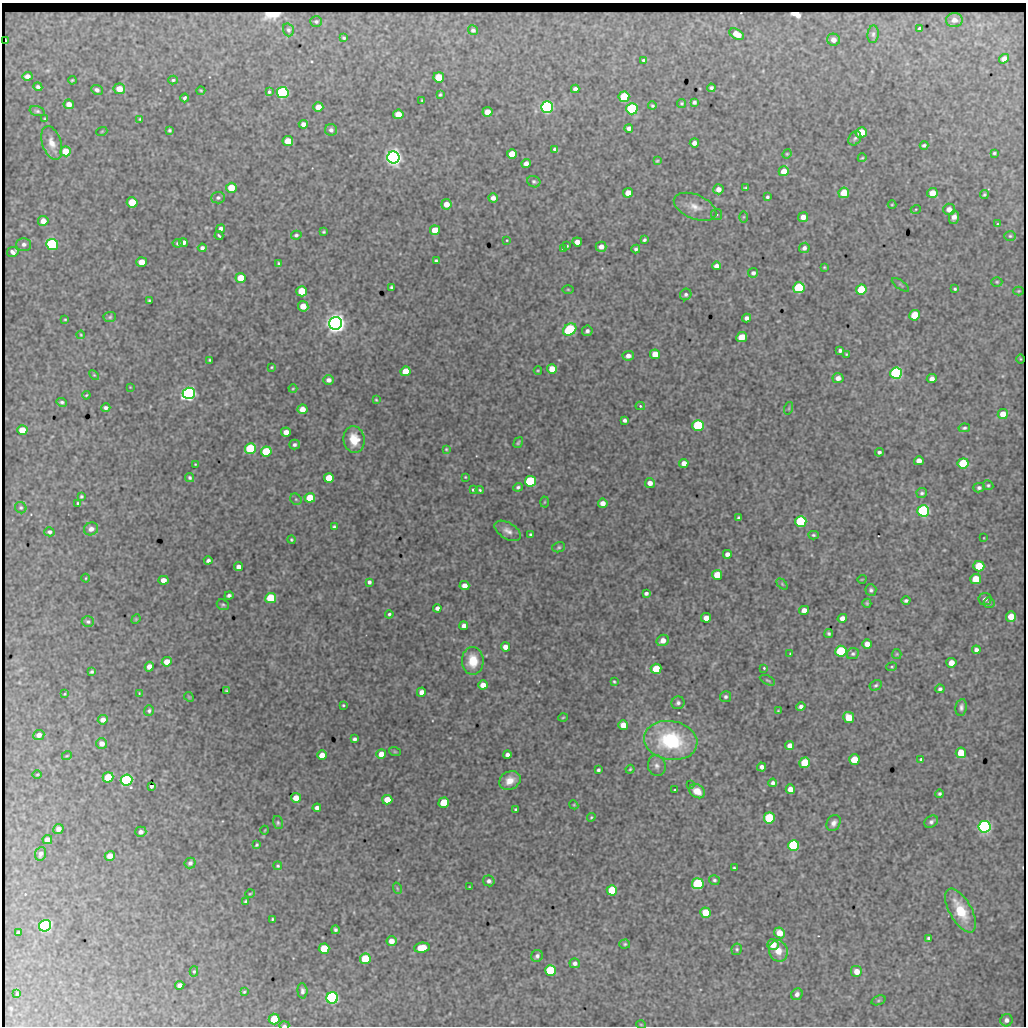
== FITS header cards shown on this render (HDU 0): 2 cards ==
NAXIS1  =                 1024 / length of data axis 1
NAXIS2  =                 1024 / length of data axis 2

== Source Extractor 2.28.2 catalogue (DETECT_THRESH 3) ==
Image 1024 x 1024 px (HDU 0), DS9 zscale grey, 1 PNG px = 1 image px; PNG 1028 x 1028 px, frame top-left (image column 1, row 1024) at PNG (2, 3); each listed source drawn as its Kron ellipse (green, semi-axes under 4 px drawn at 4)
Background 2240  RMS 8.7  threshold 26.1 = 3 sigma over >= 5 px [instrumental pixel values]
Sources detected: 366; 2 with non-positive FLUX_AUTO (blend fragments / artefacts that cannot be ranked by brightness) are neither listed nor drawn; the other 364 listed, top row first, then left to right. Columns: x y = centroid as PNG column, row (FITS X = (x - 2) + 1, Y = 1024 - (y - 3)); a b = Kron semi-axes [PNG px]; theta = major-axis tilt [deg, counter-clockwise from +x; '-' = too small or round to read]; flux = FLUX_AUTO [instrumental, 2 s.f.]
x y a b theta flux
954 20 8 7 - 3100
316 22 6 5 - 1000
919 29 4 4 - 2700
288 30 6 5 - 1200
473 30 5 4 - 1400
737 34 8 5 -29 5700
873 34 9 5 83 1500
344 38 4 3 - 830
833 40 6 6 - 3000
6 41 4 2 - 1200
1004 59 5 4 - 3100
644 60 3 3 - 1700
27 76 5 4 - 2500
439 77 5 5 - 13000
72 80 4 3 - 710
173 80 4 3 - 970
38 87 4 3 - 1300
711 88 4 4 - 1200
119 89 6 5 - 7000
575 89 4 4 - 2000
97 90 6 4 -23 1700
201 91 4 4 - 620
269 92 4 3 - 1600
283 93 6 5 - 120000
440 95 3 2 - 680
624 97 5 5 - 29000
184 98 4 3 - 2000
422 100 3 2 - 440
694 102 4 4 - 1300
682 103 4 4 - 840
69 104 5 5 - 3600
652 106 4 3 - 870
318 107 5 5 - 5900
547 107 6 5 - 210000
632 109 5 5 - 98000
37 111 8 4 -14 1200
488 112 5 5 - 7200
398 114 5 5 - 8800
45 119 3 3 - 640
140 119 3 3 - 650
303 124 4 4 - 2600
629 128 4 4 - 2000
170 130 3 3 - 870
331 130 6 6 - 1800
102 131 5 3 - 550
861 132 5 5 - 14000
855 138 7 6 - 1400
288 141 5 5 - 9900
52 143 17 9 -72 6200
694 143 4 4 - 2500
924 145 4 3 - 1100
555 149 4 3 - 2100
65 151 5 5 - 10000
994 153 3 3 - 780
512 154 5 5 - 11000
787 154 5 4 - 610
393 157 6 6 - 420000
862 158 4 3 - 560
657 161 4 4 - 710
526 163 4 4 - 3100
784 171 5 5 - 7200
534 182 7 5 -25 1200
231 188 5 5 - 11000
746 188 4 2 - 670
718 189 5 5 - 3800
628 193 5 4 - 7000
844 193 5 5 - 12000
932 193 5 5 - 7000
984 195 4 4 - 940
767 197 3 3 - 1100
218 198 7 6 - 1400
493 198 5 4 - 2900
132 202 5 5 - 16000
446 204 5 5 - 5300
892 205 4 4 - 600
695 207 22 12 -22 8200
916 209 5 3 - 510
949 209 6 6 - 3200
716 214 5 5 - 960
743 217 6 4 89 720
803 217 5 5 - 4100
954 217 7 5 76 3200
43 221 5 5 - 4400
997 224 4 3 - 680
221 229 4 4 - 1900
435 230 5 5 - 10000
324 232 3 3 - 710
296 235 5 4 - 1100
219 236 4 2 - 1100
1010 236 6 5 - 950
507 240 2 2 - 450
644 240 4 3 - 1000
577 242 5 4 - 4200
178 243 5 4 - 1100
183 243 4 3 - 3300
24 244 7 6 - 1900
52 244 6 5 - 87000
567 246 3 2 - 570
601 247 5 5 - 3400
202 248 4 4 - 1500
804 248 5 5 - 2000
563 249 4 4 - 710
636 249 4 3 - 1200
13 252 6 5 - 3000
436 261 4 3 - 970
141 262 5 5 - 7500
278 263 4 3 - 870
716 266 4 4 - 2900
824 267 4 3 - 600
753 273 5 4 - 1600
241 278 5 5 - 12000
997 282 5 4 - 790
900 285 10 2 -36 740
391 287 3 3 - 830
799 288 5 5 - 74000
568 289 5 3 - 590
861 289 5 5 - 20000
955 289 3 3 - 770
302 291 5 5 - 16000
1019 291 5 4 - 660
686 294 6 5 - 1300
149 301 4 3 - 760
303 306 5 5 - 8800
915 315 5 5 - 22000
110 317 6 5 - 920
746 318 4 4 - 2000
65 319 4 2 - 550
336 323 6 6 - 580000
570 330 7 5 34 59000
587 331 5 5 - 1700
81 335 4 3 - 550
742 337 5 5 - 14000
840 351 4 3 - 1600
655 354 5 5 - 10000
846 354 4 3 - 620
628 356 5 5 - 3000
1020 359 4 3 - 440
210 360 3 2 - 660
271 367 3 2 - 590
552 369 5 5 - 9400
538 370 4 3 - 530
405 371 5 5 - 11000
896 373 6 5 - 120000
94 375 6 3 -44 640
838 378 5 5 - 3200
932 379 5 4 - 3100
329 380 5 5 - 2400
130 387 2 2 - 330
293 389 4 4 - 560
189 393 6 5 - 250000
86 395 4 3 - 600
376 400 4 3 - 610
62 402 5 4 - 1200
640 406 5 4 - 1100
106 408 5 4 - 1600
789 408 6 4 72 730
302 409 5 5 - 5600
1003 414 5 5 - 6800
625 420 4 4 - 1600
698 425 5 5 - 61000
964 428 5 3 - 920
22 430 5 5 - 8900
286 432 5 4 - 4200
354 439 13 10 -82 11000
518 443 6 4 57 870
294 445 5 5 - 1400
250 449 5 5 - 47000
446 449 3 3 - 590
266 451 5 5 - 28000
879 452 4 4 - 1200
919 461 5 4 - 3800
684 463 4 4 - 4500
963 463 5 5 - 29000
195 464 3 2 - 420
465 477 3 2 - 470
190 478 5 4 - 1100
329 478 5 5 - 15000
530 481 5 5 - 77000
650 483 5 5 - 4200
988 485 5 5 - 880
518 487 4 4 - 1200
979 488 6 5 - 1600
473 490 3 3 - 910
480 490 4 4 - 870
922 493 5 5 - 1300
81 497 3 3 - 820
310 498 5 5 - 17000
296 499 6 5 - 970
544 502 5 3 - 590
78 503 3 3 - 850
603 503 5 4 - 4000
21 508 6 5 - 1000
923 511 6 5 - 110000
739 518 4 4 - 1500
801 521 5 5 - 80000
334 527 4 3 - 1000
91 529 7 6 - 3000
508 531 14 8 -30 3700
49 532 5 4 - 1400
531 535 3 3 - 1000
813 535 5 4 - 880
984 538 3 2 - 340
291 540 4 4 - 750
559 547 6 5 - 1000
727 554 4 4 - 2600
208 560 4 3 - 1600
979 566 5 5 - 18000
238 567 4 4 - 3100
717 575 5 5 - 12000
86 578 4 3 - 460
862 579 5 3 - 440
976 579 5 5 - 14000
163 580 5 4 - 4300
369 582 4 3 - 1400
782 584 6 4 -46 680
464 586 5 4 - 4200
871 590 6 5 - 1300
646 593 4 3 - 1500
229 595 4 3 - 1700
271 598 5 5 - 24000
985 599 6 6 - 2000
906 601 4 4 - 1300
867 603 4 4 - 840
989 603 5 5 - 1000
223 605 6 5 - 1000
437 608 4 4 - 2100
804 610 5 4 - 4100
389 614 4 4 - 1000
1011 617 5 5 - 8900
706 618 5 5 - 6000
842 618 5 4 - 3600
136 619 5 4 - 530
88 622 6 5 - 1200
464 626 4 4 - 2800
829 634 4 3 - 1000
663 640 6 5 - 4300
867 644 5 5 - 5300
505 647 4 4 - 4500
976 650 4 4 - 2100
841 651 5 5 - 43000
790 654 3 2 - 510
853 654 6 5 - 1300
897 654 5 4 - 670
473 661 14 11 -89 13000
167 662 5 4 - 6300
951 663 5 5 - 5300
149 667 5 4 - 4300
892 667 5 4 - 730
764 668 3 3 - 630
656 669 5 5 - 17000
92 672 4 3 - 980
767 680 8 4 -26 1100
614 682 4 3 - 740
483 685 5 4 - 5800
876 685 6 5 - 1100
940 689 4 4 - 1300
227 691 4 3 - 910
421 692 5 4 - 3100
139 693 3 2 - 410
64 694 3 3 - 470
189 697 5 4 - 600
725 697 5 5 - 1300
678 703 6 6 - 1700
343 705 3 3 - 730
801 707 5 4 - 1900
961 707 8 5 81 1800
149 711 5 5 - 1100
778 711 3 3 - 490
563 717 4 3 - 540
849 718 5 5 - 15000
103 720 5 4 - 3600
623 725 5 5 - 8100
39 735 6 5 - 2800
355 739 4 3 - 1400
671 740 27 19 -9 55000
102 744 5 5 - 3500
790 746 5 4 - 3600
395 752 6 4 -19 580
961 753 5 5 - 15000
381 754 5 5 - 7100
67 755 5 3 - 510
322 755 5 4 - 7300
507 755 4 4 - 2200
921 759 3 3 - 1400
854 760 5 5 - 15000
805 763 5 5 - 23000
657 766 10 9 - 2900
762 767 4 4 - 2300
630 769 4 3 - 720
598 770 4 3 - 1100
37 775 5 3 - 520
108 777 5 5 - 16000
126 780 6 5 - 110000
510 781 11 9 28 7000
773 783 4 4 - 1500
690 785 3 3 - 760
151 786 3 3 - 3000
790 789 5 4 - 4800
675 790 3 3 - 680
697 791 8 6 -35 7000
940 794 4 4 - 1100
296 798 5 4 - 6700
387 800 5 5 - 10000
444 803 5 5 - 23000
574 805 5 3 - 580
317 808 4 4 - 2300
516 810 4 3 - 1100
591 817 4 4 - 740
769 818 5 5 - 38000
931 822 7 5 33 1600
278 823 7 5 -76 1100
834 823 8 6 59 2600
984 827 6 6 - 180000
58 829 5 5 - 2700
265 830 4 3 - 440
141 832 5 5 - 1900
47 840 5 4 - 3900
257 845 4 3 - 770
794 846 5 5 - 94000
41 854 7 5 69 2100
110 856 5 4 - 4600
190 863 6 5 - 1400
278 866 4 4 - 690
734 868 3 3 - 740
714 880 5 4 - 1000
489 881 6 5 - 1700
698 884 6 5 - 68000
469 887 3 2 - 420
397 888 6 3 -72 660
612 890 5 5 - 21000
250 894 5 3 - 560
246 902 4 3 - 1100
961 911 24 11 -60 20000
705 913 5 5 - 17000
272 919 3 2 - 660
45 926 6 5 - 140000
335 930 4 4 - 1200
18 933 4 3 - 940
779 933 6 5 - 8400
929 938 3 3 - 1000
391 941 5 5 - 4300
625 944 5 4 - 810
773 945 5 5 - 6500
422 948 8 5 6 11000
324 949 5 5 - 19000
737 949 6 5 - 1000
778 951 11 9 -69 6900
537 956 6 5 - 1700
365 959 5 5 - 29000
575 963 5 5 - 1800
550 970 5 5 - 37000
194 971 5 4 - 830
857 972 6 6 - 5600
180 985 4 4 - 2400
302 991 7 5 -88 1700
244 992 4 4 - 670
17 994 4 3 - 640
797 994 6 5 - 2200
332 998 6 5 - 170000
878 1000 7 4 20 850
274 1019 5 5 - 17000
1006 1020 6 6 - 2100
284 1025 5 3 - 730
641 1025 5 3 - 440
At the frame edge (FLAGS 8, measured only in part): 1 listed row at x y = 284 1025
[2 non-positive-flux detections neither listed nor drawn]